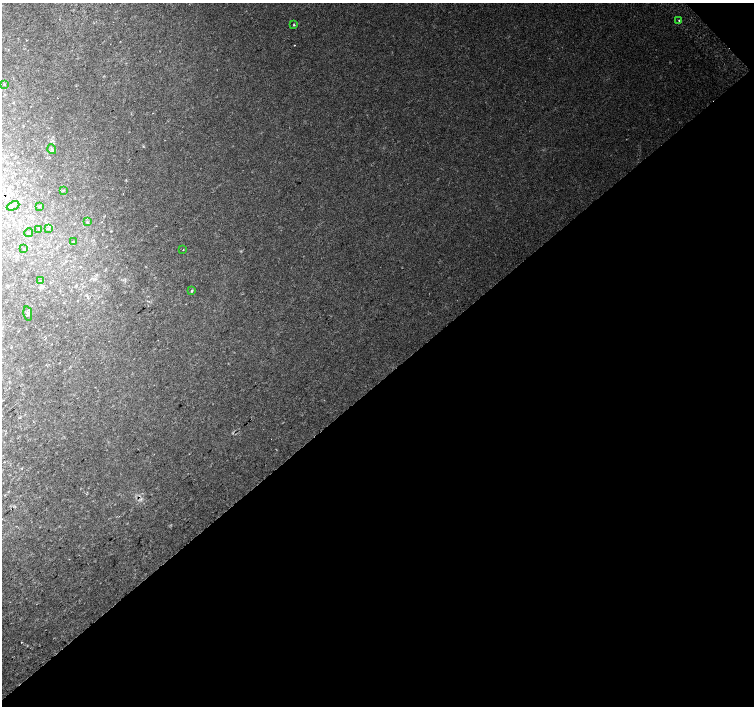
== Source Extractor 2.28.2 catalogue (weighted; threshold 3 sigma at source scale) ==
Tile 12 of 4 x 4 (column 4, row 3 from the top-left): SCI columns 4544-6047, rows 1582-2988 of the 6085 x 6042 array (HDU 1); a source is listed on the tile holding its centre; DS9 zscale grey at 2 x 2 block average (1 PNG px = mean of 2 x 2 image px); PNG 756 x 708 px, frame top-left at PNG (2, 3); each listed source drawn as its Kron ellipse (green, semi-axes under 4 px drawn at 4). Shown black and unused: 46% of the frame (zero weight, under 2 of 3 exposures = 3% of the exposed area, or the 3 px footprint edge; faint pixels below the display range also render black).
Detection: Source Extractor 2.28.2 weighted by HDU 2 'WHT'; one run over the whole footprint, this tile lists its part. Background 0.0313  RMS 0.0078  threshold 0.0353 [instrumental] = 3 sigma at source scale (4.5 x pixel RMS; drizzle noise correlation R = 1.50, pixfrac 1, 0.0396/0.0396 arcsec/px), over >= 5 px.
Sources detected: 18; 1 cosmic-ray / hot-pixel residue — neither listed nor drawn; the other 17 listed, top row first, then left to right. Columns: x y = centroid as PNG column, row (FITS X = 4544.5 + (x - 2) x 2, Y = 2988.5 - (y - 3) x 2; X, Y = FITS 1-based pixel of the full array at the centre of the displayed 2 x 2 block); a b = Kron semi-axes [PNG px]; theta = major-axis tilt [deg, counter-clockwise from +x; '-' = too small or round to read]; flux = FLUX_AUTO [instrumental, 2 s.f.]
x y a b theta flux
679 20 2 2 - 2.4
294 25 3 2 - 1.9
4 84 4 2 - 1.2
52 149 5 2 - 2.6
63 190 3 2 - 1.3
13 206 6 3 25 3.2
39 207 3 2 - 0.84
87 222 3 2 - 1.1
48 228 3 2 - 1.5
39 230 4 3 - 1.6
28 233 5 3 - 2.3
73 242 3 3 - 1.1
23 249 3 2 - 0.89
183 250 2 2 - 0.63
40 280 4 2 - 1
191 291 3 2 - 2
28 313 7 2 -79 2.6
Diffuse or blended objects may show on this block-average render without a row.